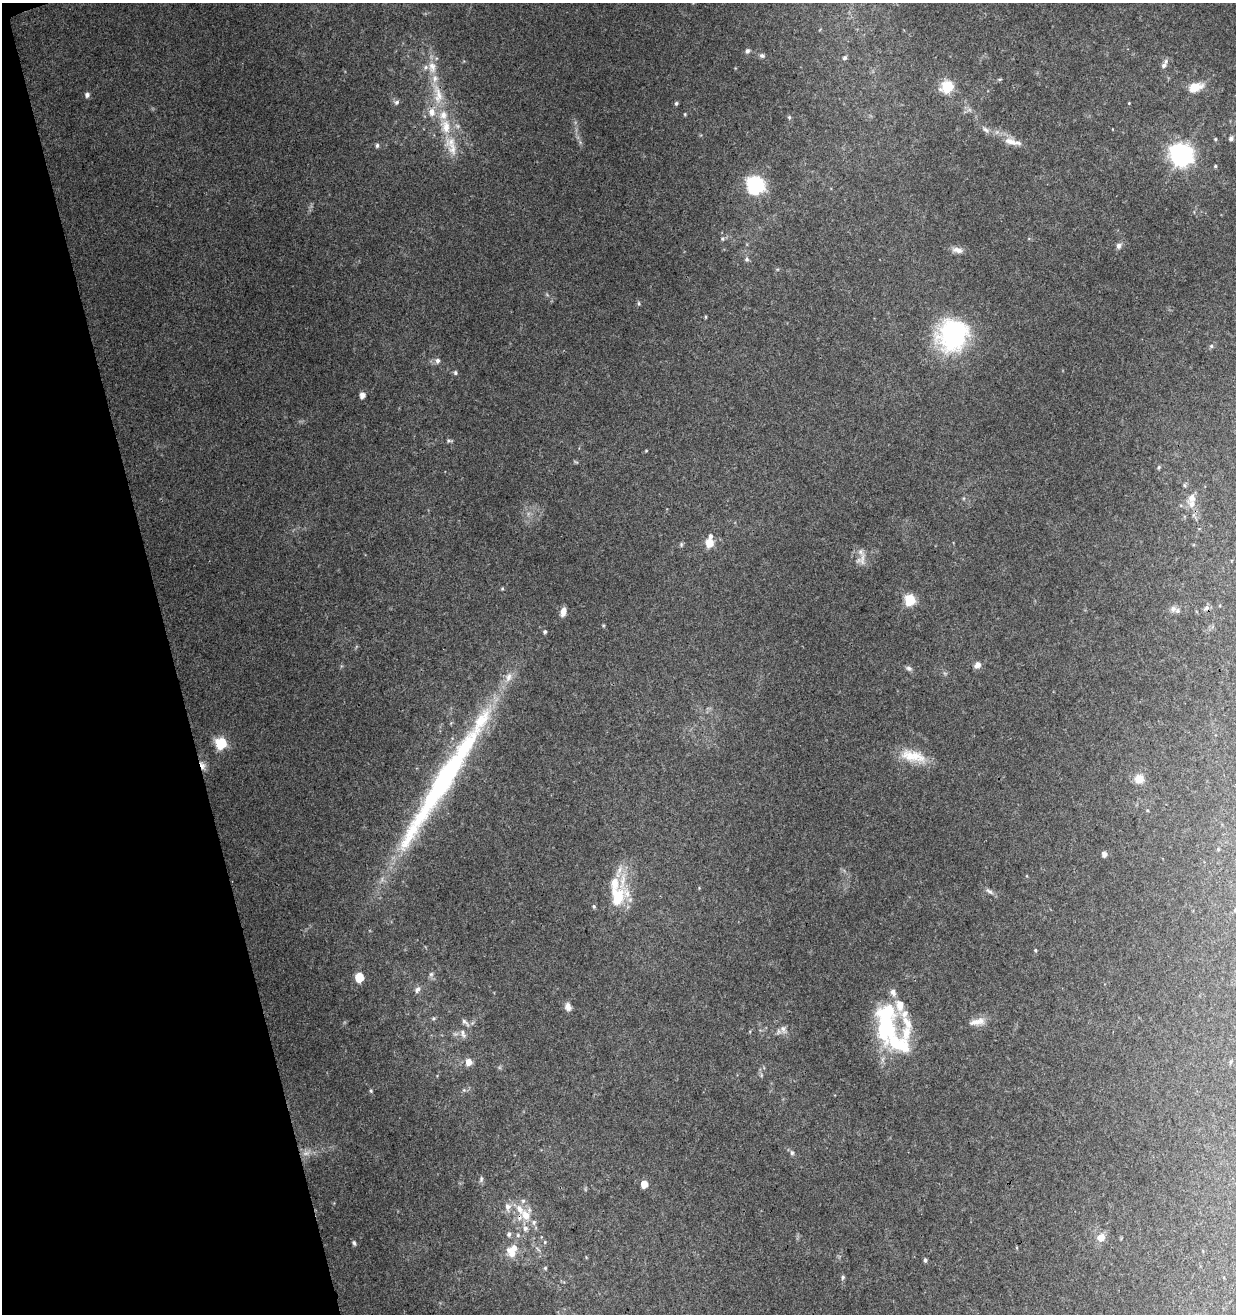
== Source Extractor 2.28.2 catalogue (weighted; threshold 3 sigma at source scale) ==
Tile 5 of 4 x 4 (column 1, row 2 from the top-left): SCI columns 128-1361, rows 2680-3991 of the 5136 x 5360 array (HDU 1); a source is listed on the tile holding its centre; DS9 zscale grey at full resolution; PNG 1238 x 1316 px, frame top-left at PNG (2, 3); no overlay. Shown black and unused: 14% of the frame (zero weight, under 3 of 4 exposures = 5% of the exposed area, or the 3 px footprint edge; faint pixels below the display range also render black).
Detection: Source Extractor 2.28.2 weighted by HDU 2 'WHT'; one run over the whole footprint, this tile lists its part. Background 0.144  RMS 0.0067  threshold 0.0301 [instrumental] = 3 sigma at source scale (4.5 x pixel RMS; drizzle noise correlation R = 1.50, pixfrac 1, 0.0396/0.0396 arcsec/px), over >= 5 px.
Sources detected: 113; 1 too faint to see at this stretch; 1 cosmic-ray / hot-pixel residue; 1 long thin detection or spike segment (spike, bleed or trail) — not listed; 21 inside a brighter listed object's ellipse — not listed separately; the other 89 listed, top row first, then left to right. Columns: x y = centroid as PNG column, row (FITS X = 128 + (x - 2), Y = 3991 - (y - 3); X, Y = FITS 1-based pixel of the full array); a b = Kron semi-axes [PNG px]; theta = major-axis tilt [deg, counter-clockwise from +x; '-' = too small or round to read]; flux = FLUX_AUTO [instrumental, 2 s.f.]
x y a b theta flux
747 51 7 6 - 1.7
762 56 7 6 - 1.6
845 58 5 5 - 1.7
1164 65 7 6 - 1.9
426 67 8 6 33 2.3
1000 79 6 3 17 0.79
947 87 7 6 - 59
1195 87 19 11 19 11
438 94 36 13 -81 22
87 95 5 5 - 2.2
397 102 7 6 - 1.9
676 103 5 4 - 1.2
1129 103 3 3 - 0.47
789 117 5 4 - 0.95
986 130 12 6 -36 2.7
1215 139 4 4 - 0.77
1231 139 6 5 - 1.9
1012 142 27 8 -14 7.5
377 145 5 5 - 1.6
452 148 23 13 -86 12
1181 155 8 8 - 500
1215 166 5 4 - 0.8
755 185 7 7 - 200
722 239 6 4 -89 0.87
1119 246 8 6 67 2.3
957 250 15 7 -11 4
747 259 6 5 - 1.4
639 303 6 4 -87 1.1
706 317 5 3 - 0.66
952 335 35 32 58 86
1211 346 5 5 - 1
438 361 7 6 - 2.4
455 373 5 5 - 1.2
362 395 5 5 - 4.4
449 441 9 4 -7 1.2
646 451 4 3 - 0.58
1159 467 5 4 - 0.84
1184 485 6 4 -89 0.88
1192 498 12 10 88 4.9
709 543 7 6 - 11
681 544 7 4 -90 1
862 560 19 7 82 4.8
502 589 4 4 - 0.72
910 600 6 6 - 55
1173 609 9 7 74 2.5
563 612 10 6 76 5
545 632 4 4 - 1.1
978 665 8 7 - 3.7
909 668 9 6 -26 1.8
508 677 13 8 70 5.3
481 721 47 18 58 38
221 743 6 6 - 59
911 755 32 16 -19 17
202 765 13 7 -65 3.9
1139 779 11 10 - 6.9
1147 810 4 3 - 0.59
1104 854 5 5 - 2.8
989 891 13 5 -38 2.3
617 896 30 19 -82 24
594 906 6 4 -70 0.97
1035 950 4 4 - 0.72
431 974 6 6 - 1.5
359 977 6 5 - 21
417 990 9 6 59 2.5
568 1007 10 7 -70 3.8
465 1022 15 5 -43 2.5
886 1022 47 20 89 70
977 1022 25 9 10 7.2
907 1023 38 11 -66 16
783 1029 11 6 -83 3
462 1032 8 7 - 2.9
468 1062 6 6 - 6.7
1230 1062 6 4 88 0.91
371 1091 5 4 - 0.83
306 1153 12 6 15 4.1
792 1153 7 6 - 1.6
481 1179 9 5 80 1.5
644 1184 5 5 - 9.4
508 1207 10 8 -88 4.1
525 1215 16 12 -56 11
509 1234 7 6 - 1.8
518 1235 6 5 - 1.3
1101 1238 7 6 - 8.5
545 1242 5 4 - 0.73
354 1243 7 4 -67 1.3
512 1253 15 10 -54 8.1
925 1260 5 4 - 1.4
545 1268 5 4 - 0.78
843 1277 7 5 89 1.2
Overlapping masked pixels (flux is a lower limit): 2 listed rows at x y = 202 765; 525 1215